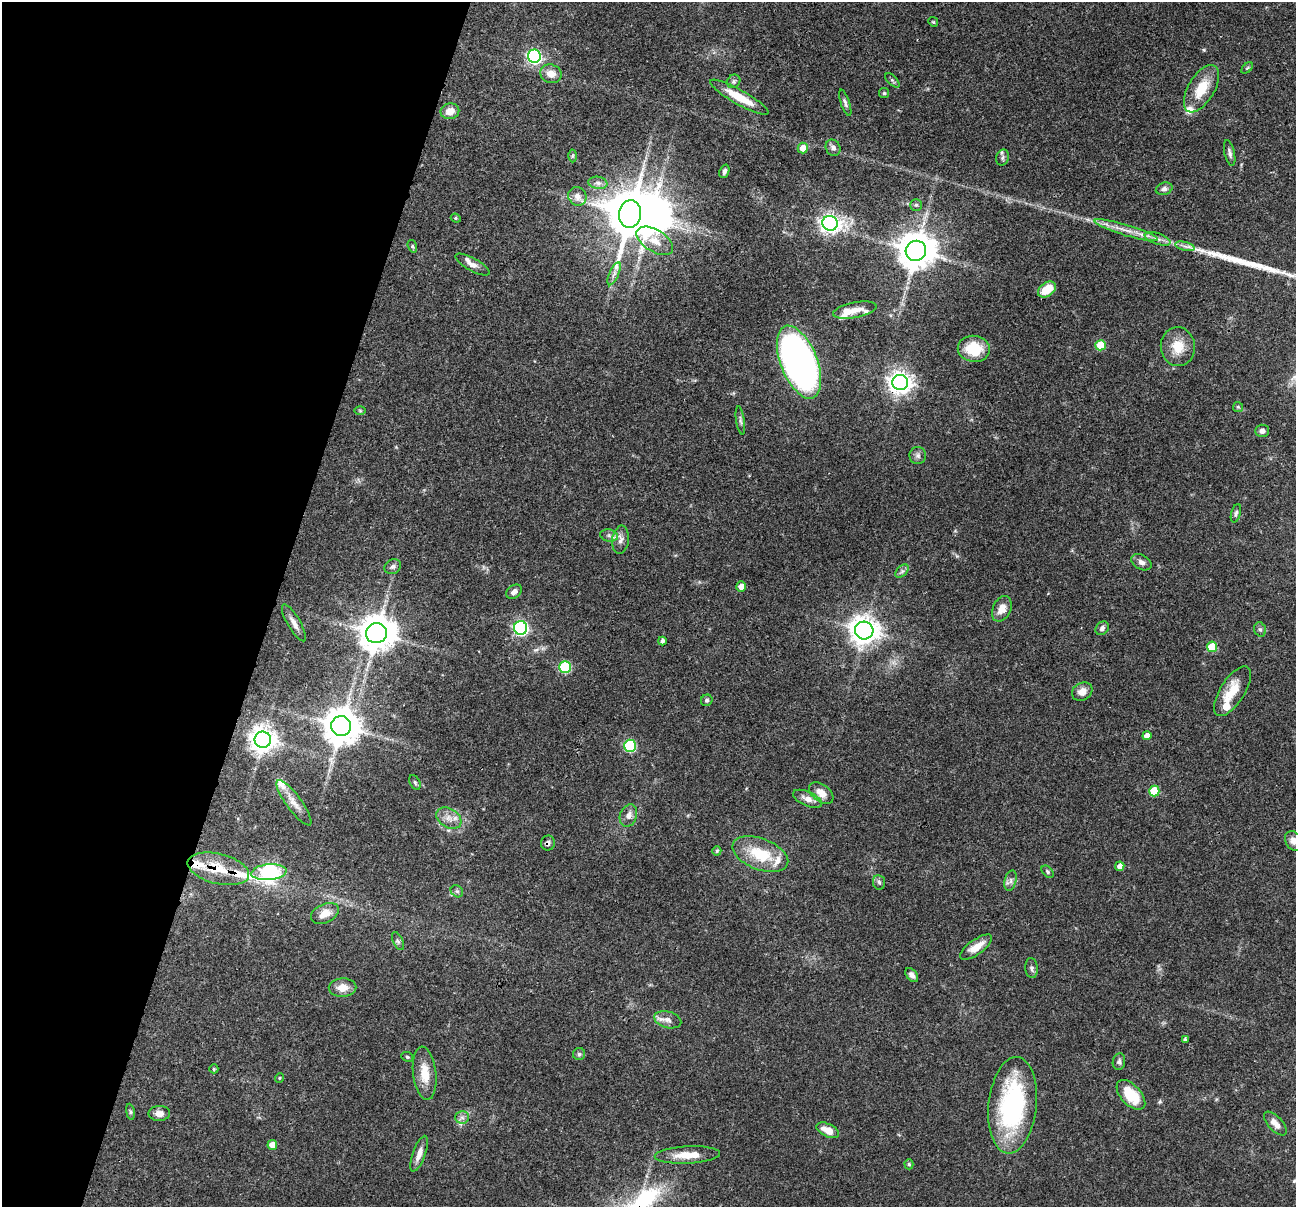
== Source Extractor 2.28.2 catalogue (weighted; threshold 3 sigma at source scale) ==
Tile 9 of 4 x 4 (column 1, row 3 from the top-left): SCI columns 3-1296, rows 1332-2536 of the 5183 x 5198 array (HDU 1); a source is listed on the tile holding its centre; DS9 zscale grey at full resolution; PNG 1298 x 1209 px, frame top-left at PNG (2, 2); each listed source drawn as its Kron ellipse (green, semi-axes under 4 px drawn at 4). Shown black and unused: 21% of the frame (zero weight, under 3 of 4 exposures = <1% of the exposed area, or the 3 px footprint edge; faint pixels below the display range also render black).
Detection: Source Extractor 2.28.2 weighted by HDU 2 'WHT'; one run over the whole footprint, this tile lists its part. Background 0.0726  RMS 0.0032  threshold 0.0146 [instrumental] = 3 sigma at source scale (4.5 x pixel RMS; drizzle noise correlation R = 1.50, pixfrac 1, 0.05/0.05 arcsec/px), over >= 5 px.
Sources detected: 121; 1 inside a brighter object's white glare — neither listed nor drawn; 8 inside a brighter listed object's ellipse — not listed separately; the other 112 listed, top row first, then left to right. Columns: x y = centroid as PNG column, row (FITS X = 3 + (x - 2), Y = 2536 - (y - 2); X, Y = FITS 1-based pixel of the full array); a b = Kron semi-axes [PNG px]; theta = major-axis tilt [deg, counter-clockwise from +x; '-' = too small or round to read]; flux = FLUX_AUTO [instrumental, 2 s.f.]
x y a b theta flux
933 22 5 4 - 0.36
534 56 6 6 - 65
1247 68 7 4 44 0.44
551 74 11 9 -20 3.1
892 80 9 4 -45 0.59
734 81 7 6 - 0.86
1201 89 26 13 59 8.5
884 93 5 5 - 0.49
739 97 33 7 -29 8.2
845 103 13 4 -71 0.94
450 111 9 7 11 3.5
803 148 5 5 - 3.8
833 148 8 7 - 1.3
1230 153 13 5 -77 1.1
572 156 6 4 89 0.46
1003 158 8 6 73 0.92
724 171 7 4 69 0.91
598 183 9 6 -10 1.4
1164 189 8 6 17 1.3
577 196 9 9 - 2.4
916 205 6 6 - 0.65
630 214 14 11 83 1400
456 218 5 4 - 0.42
830 223 8 7 - 160
1126 230 33 5 -17 4.1
1158 239 13 5 -18 1.6
655 241 20 11 -32 4.6
412 246 6 4 -72 0.47
1185 246 10 4 -13 1.1
916 251 10 10 - 850
472 264 19 6 -29 2.2
614 274 12 4 66 1.4
1047 290 10 6 36 6.7
855 310 22 7 11 3.5
1101 345 5 5 - 10
1178 347 19 17 -85 6.6
974 349 16 13 -8 11
799 362 38 18 -68 190
900 382 8 7 - 250
1238 407 5 5 - 0.46
360 411 6 4 -1 0.35
740 420 14 3 -81 0.8
1262 431 7 6 - 1.4
918 455 8 8 - 1.2
1236 513 9 4 73 0.77
609 535 9 6 -14 1.2
621 540 14 8 84 2
1141 562 11 7 -29 1.4
393 567 9 7 30 1
902 571 8 5 45 0.83
741 586 5 5 - 2.3
514 592 8 6 36 1.5
1002 609 13 9 65 3.1
294 623 21 6 -60 2.3
521 628 7 6 - 72
1102 628 7 6 - 0.9
1260 629 7 5 -73 0.76
864 630 9 9 - 400
376 633 10 10 - 780
662 641 4 4 - 1
1212 647 5 5 - 9.6
565 667 6 6 - 23
1232 691 28 12 57 7.2
1082 692 11 8 32 2.3
707 700 6 5 - 0.56
341 726 10 10 - 840
1147 736 4 4 - 2.2
263 740 8 8 - 360
630 746 6 6 - 25
415 782 8 5 -63 0.64
1154 791 5 5 - 10
821 793 14 8 -37 3.4
807 799 15 7 -24 2.4
294 803 27 7 -54 3.4
628 816 11 8 70 1.9
449 818 13 9 -31 2.8
1293 841 10 8 -61 1.9
548 843 7 7 - 0.98
717 851 4 4 - 0.51
760 854 29 15 -21 13
1120 866 5 4 - 2.2
218 869 31 15 -14 11
269 872 18 8 5 96
1048 872 7 4 -47 0.54
1011 881 10 5 76 1.3
879 882 7 6 - 0.78
457 891 7 5 -43 0.73
325 913 15 9 25 3.7
398 941 10 5 -65 0.77
976 947 19 7 35 4.5
1032 968 10 6 -85 0.94
912 975 8 5 -51 1.3
342 988 14 9 2 3.7
668 1020 14 8 -16 2
1185 1040 4 3 - 0.79
579 1054 6 6 - 0.65
407 1057 6 4 -23 0.47
1119 1062 8 6 81 0.92
214 1069 4 4 - 0.44
425 1073 27 11 -84 6
279 1078 5 3 - 0.3
1131 1095 18 10 -47 10
1013 1105 48 24 84 50
130 1112 8 4 -82 0.57
159 1113 11 7 3 2.2
462 1117 7 6 - 1.1
1275 1124 15 7 -47 2.4
828 1130 12 6 -27 3.8
272 1145 5 5 - 3
419 1154 19 6 70 2.6
687 1155 33 8 3 6.1
909 1164 5 4 - 0.56
Overlapping masked pixels (flux is a lower limit): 4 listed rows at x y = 900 382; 548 843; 218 869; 269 872
Isophote crosses this tile's border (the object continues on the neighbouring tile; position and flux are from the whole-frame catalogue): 1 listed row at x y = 1293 841